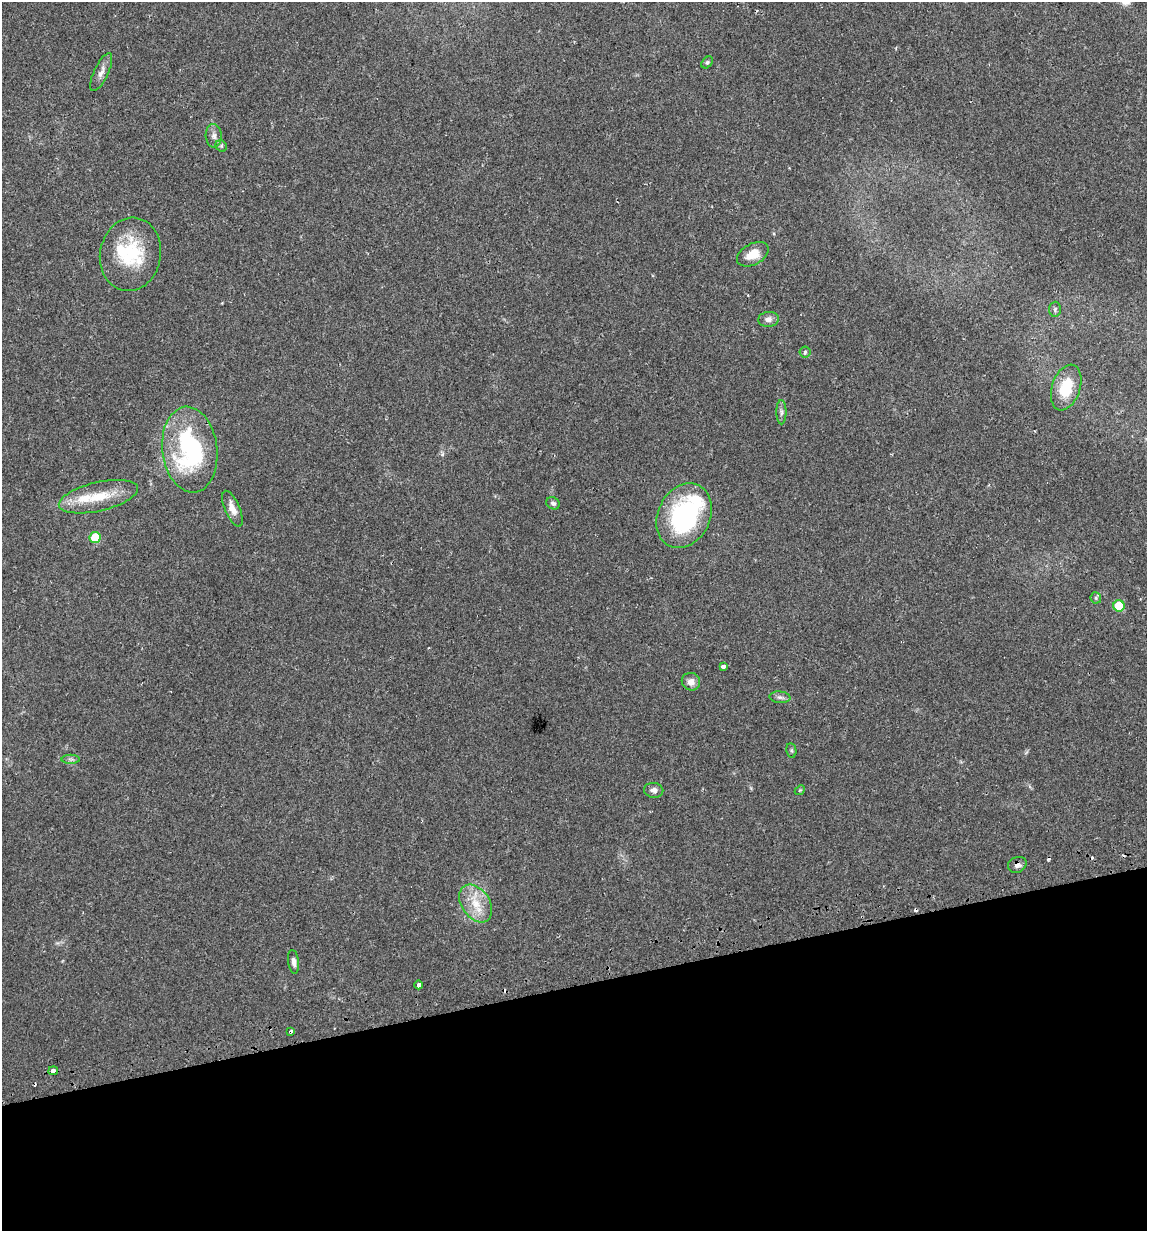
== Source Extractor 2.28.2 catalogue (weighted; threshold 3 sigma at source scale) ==
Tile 14 of 4 x 4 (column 2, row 4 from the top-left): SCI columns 1183-2327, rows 33-1261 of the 4700 x 4980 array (HDU 1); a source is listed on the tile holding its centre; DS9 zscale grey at full resolution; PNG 1149 x 1233 px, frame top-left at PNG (2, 2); each listed source drawn as its Kron ellipse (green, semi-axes under 4 px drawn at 4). Shown black and unused: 20% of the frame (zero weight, under 2 of 3 exposures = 2% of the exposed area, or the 3 px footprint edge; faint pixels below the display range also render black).
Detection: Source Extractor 2.28.2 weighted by HDU 2 'WHT'; one run over the whole footprint, this tile lists its part. Background 0.0534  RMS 0.0079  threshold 0.0354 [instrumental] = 3 sigma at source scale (4.5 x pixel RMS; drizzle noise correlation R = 1.50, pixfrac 1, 0.0396/0.0396 arcsec/px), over >= 5 px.
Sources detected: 41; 1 inside a brighter object's white glare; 6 cosmic-ray / hot-pixel residue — neither listed nor drawn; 2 inside a brighter listed object's ellipse — not listed separately; the other 32 listed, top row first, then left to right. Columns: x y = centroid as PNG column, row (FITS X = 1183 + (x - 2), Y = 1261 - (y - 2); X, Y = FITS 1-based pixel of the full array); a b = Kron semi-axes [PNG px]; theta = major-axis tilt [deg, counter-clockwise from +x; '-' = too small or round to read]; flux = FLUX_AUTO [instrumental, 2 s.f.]
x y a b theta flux
707 62 7 5 47 1.3
101 72 20 7 65 5.4
214 136 11 8 -88 3.7
221 146 6 5 - 1.4
130 254 37 30 79 49
753 254 17 10 28 11
1055 309 7 6 - 1.7
768 319 10 7 6 3.8
805 352 5 5 - 1.5
1066 388 23 14 72 24
781 412 12 5 -89 2.7
190 450 43 27 -83 110
98 497 40 14 13 25
553 503 7 6 - 2.1
232 509 19 7 -66 7.1
684 516 34 26 63 110
95 538 5 5 - 27
1096 598 6 5 - 1.3
1119 606 6 5 - 32
723 666 4 3 - 7.5
691 682 9 8 - 5.1
780 697 10 5 -5 2.5
791 750 7 5 -83 1.3
71 759 9 4 1 2
654 790 9 7 -9 3.2
800 790 6 4 43 0.9
1017 865 9 7 25 3.2
476 903 21 14 -56 17
294 962 12 5 -82 3
419 985 4 3 - 13
291 1031 3 3 - 3.9
53 1071 5 4 - 7.2
Overlapping masked pixels (flux is a lower limit): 2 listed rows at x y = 1017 865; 291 1031